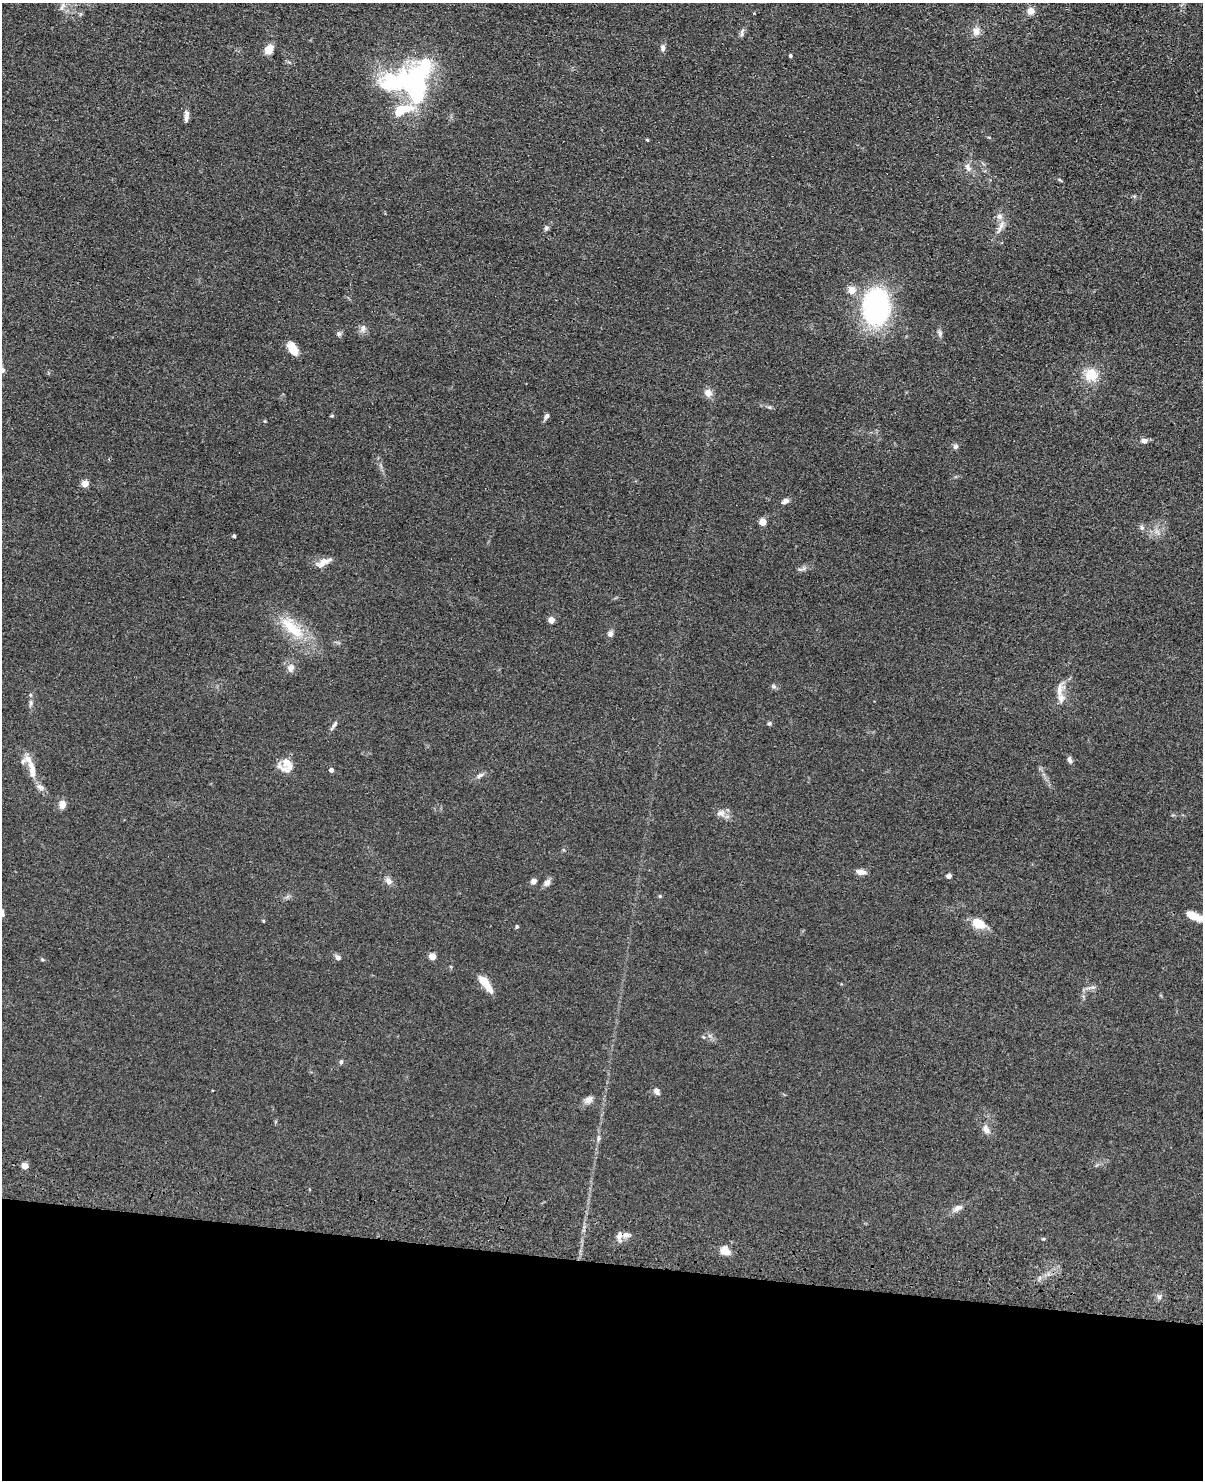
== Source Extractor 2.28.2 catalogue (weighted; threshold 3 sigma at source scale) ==
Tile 10 of 4 x 3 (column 2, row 3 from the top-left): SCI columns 1230-2430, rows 349-1826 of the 4860 x 5015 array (HDU 1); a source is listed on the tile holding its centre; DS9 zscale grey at full resolution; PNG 1205 x 1482 px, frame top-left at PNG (2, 3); no overlay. Shown black and unused: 15% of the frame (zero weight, under 3 of 4 exposures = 6% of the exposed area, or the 3 px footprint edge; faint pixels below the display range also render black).
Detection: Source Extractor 2.28.2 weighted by HDU 2 'WHT'; one run over the whole footprint, this tile lists its part. Background 0.0673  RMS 0.0078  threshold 0.0353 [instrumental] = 3 sigma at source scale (4.5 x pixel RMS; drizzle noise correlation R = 1.50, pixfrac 1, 0.05/0.05 arcsec/px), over >= 5 px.
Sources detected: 88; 3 inside a brighter object's white glare — not listed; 3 inside a brighter listed object's ellipse — not listed separately; the other 82 listed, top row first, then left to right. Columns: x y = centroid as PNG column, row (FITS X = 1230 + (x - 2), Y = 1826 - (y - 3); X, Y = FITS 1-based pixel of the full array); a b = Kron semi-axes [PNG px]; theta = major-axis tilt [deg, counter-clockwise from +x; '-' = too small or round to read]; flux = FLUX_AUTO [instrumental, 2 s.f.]
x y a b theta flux
62 7 14 5 62 3.1
1031 11 9 9 - 5.1
976 31 10 9 - 5.6
742 33 12 4 81 2
663 48 9 6 -84 2.5
269 49 10 8 67 9.5
790 56 4 4 - 1.3
409 79 63 25 14 120
405 109 27 9 5 17
186 116 15 5 85 3.9
647 140 4 3 - 0.74
968 167 12 7 -60 4.1
1060 180 7 3 -32 0.89
1001 226 22 6 65 5.8
546 228 7 6 - 1.8
852 290 5 5 - 17
876 307 30 20 85 170
363 328 11 6 84 3.1
940 333 9 6 -80 2.3
339 334 7 6 - 1.9
293 348 16 8 -59 10
3 370 7 6 - 1.9
1091 375 17 16 - 15
708 393 9 8 - 5.8
769 407 6 4 -18 1.2
331 416 5 3 - 0.74
546 416 8 5 54 2.3
1144 441 8 6 -4 3.3
956 446 7 7 - 2
85 484 5 4 - 15
785 501 10 6 31 2.8
763 522 5 4 - 15
1142 528 7 6 - 1.8
234 536 4 4 - 1.2
323 562 19 8 26 7.2
802 569 15 3 7 2
551 620 4 4 - 10
292 628 38 14 -43 30
610 634 8 7 - 2.5
291 668 12 9 57 4.3
774 686 6 6 - 1.8
1059 690 24 9 78 7.6
31 703 9 5 84 2.3
769 724 5 5 - 1.3
334 725 16 4 58 2.4
1069 760 9 6 -78 2.1
23 761 10 7 41 2.7
288 764 20 15 -18 11
32 770 22 8 -80 9.9
331 770 4 4 - 3.3
480 775 12 5 31 2.5
40 787 12 8 -43 3.6
62 804 10 7 82 4.9
721 813 14 9 2 4.7
861 872 10 6 -9 4.9
949 876 5 5 - 2.6
389 881 10 8 -34 3.6
534 881 6 5 - 3.8
547 883 9 7 57 3.9
660 896 5 4 - 0.89
2 913 9 5 -80 2.6
1195 916 17 7 -23 12
263 921 5 3 - 0.66
978 923 13 8 -29 16
517 926 6 4 -89 1
432 956 5 5 - 12
338 958 7 5 -44 2.8
42 959 5 3 - 0.87
486 984 23 8 -53 12
1089 988 7 4 18 1.9
341 1062 6 5 - 1.3
657 1092 8 6 -56 3.1
588 1100 12 8 35 4
986 1129 14 8 -67 4.6
599 1138 7 5 74 1.6
25 1166 4 4 - 12
958 1208 13 7 31 3.9
626 1235 9 6 1 3.5
619 1236 13 6 82 3.6
1043 1239 5 3 - 0.74
725 1251 12 10 -48 7.3
1159 1297 6 6 - 2
Isophote crosses this tile's border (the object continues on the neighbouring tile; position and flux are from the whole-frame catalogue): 5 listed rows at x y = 62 7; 409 79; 3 370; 2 913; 1195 916